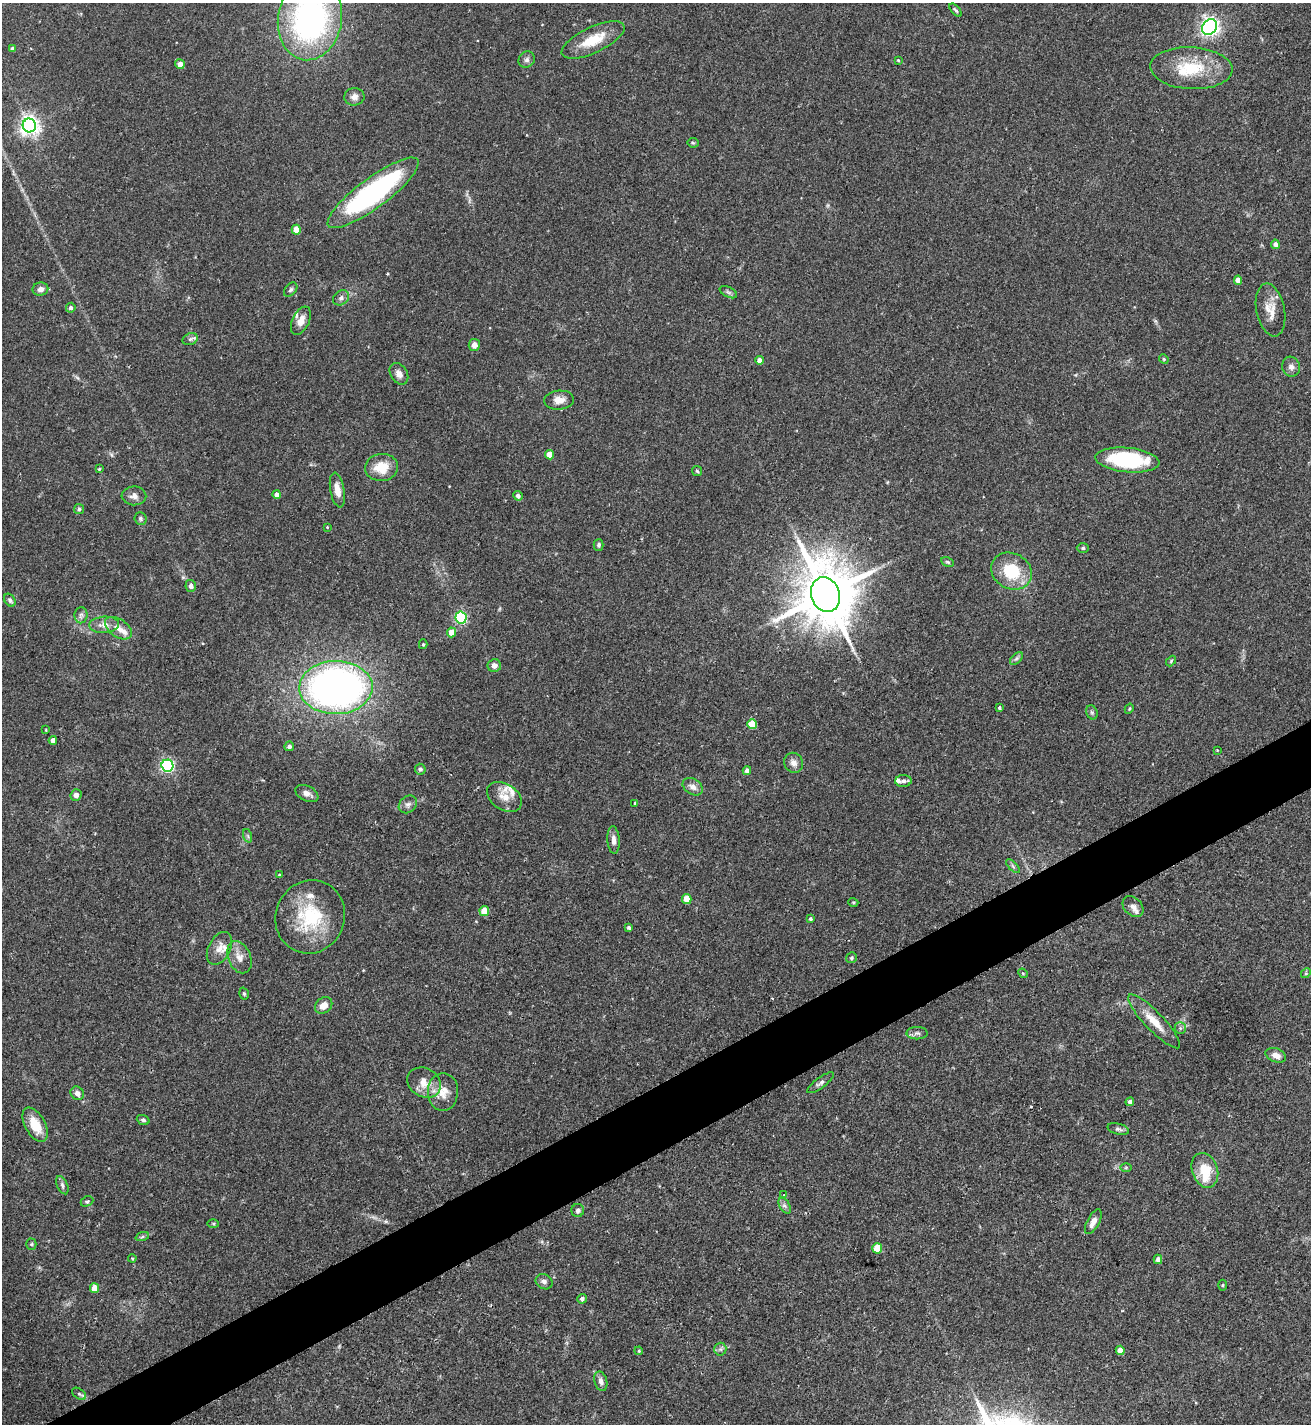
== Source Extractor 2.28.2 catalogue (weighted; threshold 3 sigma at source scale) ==
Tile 7 of 4 x 4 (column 3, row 2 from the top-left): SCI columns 2778-4086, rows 2851-4272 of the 5688 x 5698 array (HDU 1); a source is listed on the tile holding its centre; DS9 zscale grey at full resolution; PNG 1313 x 1426 px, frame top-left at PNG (2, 3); each listed source drawn as its Kron ellipse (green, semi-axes under 4 px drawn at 4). Shown black and unused: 4% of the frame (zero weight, under 2 of 3 exposures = <1% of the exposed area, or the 3 px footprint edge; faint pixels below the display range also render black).
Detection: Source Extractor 2.28.2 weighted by HDU 2 'WHT'; one run over the whole footprint, this tile lists its part. Background 0.0713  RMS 0.0061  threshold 0.0274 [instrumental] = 3 sigma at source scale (4.5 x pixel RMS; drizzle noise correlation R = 1.50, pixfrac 1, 0.05/0.05 arcsec/px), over >= 5 px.
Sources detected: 140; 1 cosmic-ray / hot-pixel residue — neither listed nor drawn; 8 inside a brighter listed object's ellipse — not listed separately; the other 131 listed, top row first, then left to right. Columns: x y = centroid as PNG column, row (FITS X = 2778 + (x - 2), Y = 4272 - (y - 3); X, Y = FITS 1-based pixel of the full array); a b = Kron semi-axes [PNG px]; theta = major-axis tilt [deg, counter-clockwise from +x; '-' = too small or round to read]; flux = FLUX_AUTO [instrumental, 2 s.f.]
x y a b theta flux
956 10 8 4 -48 1
310 19 41 32 80 160
1210 27 8 7 - 280
593 40 34 13 25 17
13 49 4 4 - 2.2
527 60 8 7 - 1.9
898 60 3 3 - 0.57
180 64 5 4 - 4.1
1191 68 41 21 -3 29
354 97 10 8 7 3.3
29 125 7 6 - 350
693 143 5 5 - 0.8
373 193 55 15 37 110
296 230 5 4 - 13
1275 244 5 4 - 2.7
1238 280 4 4 - 5
40 289 8 6 12 2.7
291 290 8 5 50 1.3
728 292 9 5 -27 1.4
341 298 9 7 35 2.2
71 308 5 4 - 1.6
1271 310 27 14 -78 9.1
301 321 15 8 65 6
190 339 8 6 21 1.6
474 345 6 5 - 4.3
1164 359 5 4 - 0.83
759 360 4 4 - 3.7
1291 367 10 9 - 2.8
399 374 11 8 -57 3.7
559 400 15 9 5 5.1
550 455 5 4 - 8.1
1127 460 32 12 -5 53
382 467 16 13 7 13
99 469 4 3 - 0.64
697 471 5 4 - 0.9
337 490 18 7 -79 5.8
277 495 4 4 - 3.1
134 496 12 9 -2 3.5
518 496 5 4 - 2.2
79 509 5 5 - 1
140 518 6 6 - 1.3
327 527 3 2 - 0.49
599 545 6 5 - 1.2
1083 548 6 5 - 0.94
948 562 7 4 -27 0.86
1012 571 21 17 -29 26
191 586 6 5 - 2.9
826 595 18 14 -71 4900
10 600 7 5 -54 1.5
81 615 8 6 89 1.9
461 618 6 5 - 76
104 625 15 8 3 5
118 628 15 9 -34 5.2
452 632 5 4 - 6.7
423 644 5 4 - 0.77
1016 658 8 4 44 1.4
1171 661 6 3 47 0.73
494 665 7 6 - 2.7
336 687 37 26 2 340
999 708 3 3 - 0.93
1129 709 5 3 - 0.6
1092 712 7 5 -69 1.2
752 724 5 4 - 17
46 730 3 2 - 0.4
53 740 4 4 - 2.9
289 746 5 5 - 2
1217 750 3 2 - 0.49
794 763 10 9 - 3.4
167 766 6 6 - 120
420 769 5 5 - 1.3
747 771 4 4 - 3
903 781 8 6 3 1.8
693 787 11 8 -33 3.5
307 793 12 7 -25 3.7
76 795 6 5 - 2.5
504 797 19 13 -32 6.9
635 803 3 3 - 0.69
408 804 10 8 40 2.5
248 836 7 4 -71 1
613 840 14 6 -85 3.4
1013 866 9 3 -45 1.1
279 875 3 3 - 0.65
687 899 5 4 - 13
853 902 5 3 - 0.55
1133 906 12 8 -44 2.9
484 911 5 5 - 13
310 917 37 34 66 41
810 919 4 4 - 1.1
629 928 4 4 - 1.2
219 948 18 11 62 6.2
239 957 17 11 -67 5.9
851 958 6 5 - 1.2
1023 973 5 4 - 0.67
1306 973 5 4 - 0.77
244 994 6 4 -73 0.93
324 1005 9 7 42 5.5
1154 1021 36 9 -46 11
1180 1028 6 5 - 1.2
917 1033 10 6 0 2
1276 1055 10 7 -20 4.3
424 1083 17 14 -30 9.2
820 1083 16 5 36 2.2
443 1092 19 15 90 9.3
77 1093 7 6 - 2.7
1130 1102 4 4 - 1.8
143 1120 6 4 -20 1.2
35 1125 19 10 -61 13
1118 1129 11 5 -16 1.6
1126 1167 6 4 1 0.74
1205 1170 18 12 -71 15
62 1185 10 5 -67 1.7
784 1195 4 2 - 0.52
87 1201 6 5 - 0.97
785 1206 8 5 -59 1.6
578 1210 7 6 - 2.1
1093 1222 14 6 62 4.3
213 1224 6 4 -2 0.69
142 1237 7 4 19 1.1
31 1244 5 5 - 0.87
877 1248 5 5 - 18
132 1258 4 3 - 0.64
1158 1259 4 4 - 2.5
544 1282 9 7 -32 2.1
1223 1285 5 3 - 0.6
95 1288 5 4 - 9.3
582 1299 5 4 - 2.1
720 1349 6 6 - 1.5
1120 1350 4 4 - 5.5
639 1351 4 3 - 0.53
601 1381 10 6 -74 2.6
79 1394 8 5 -36 1.2
Isophote crosses this tile's border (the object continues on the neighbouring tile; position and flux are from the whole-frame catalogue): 1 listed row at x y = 310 19